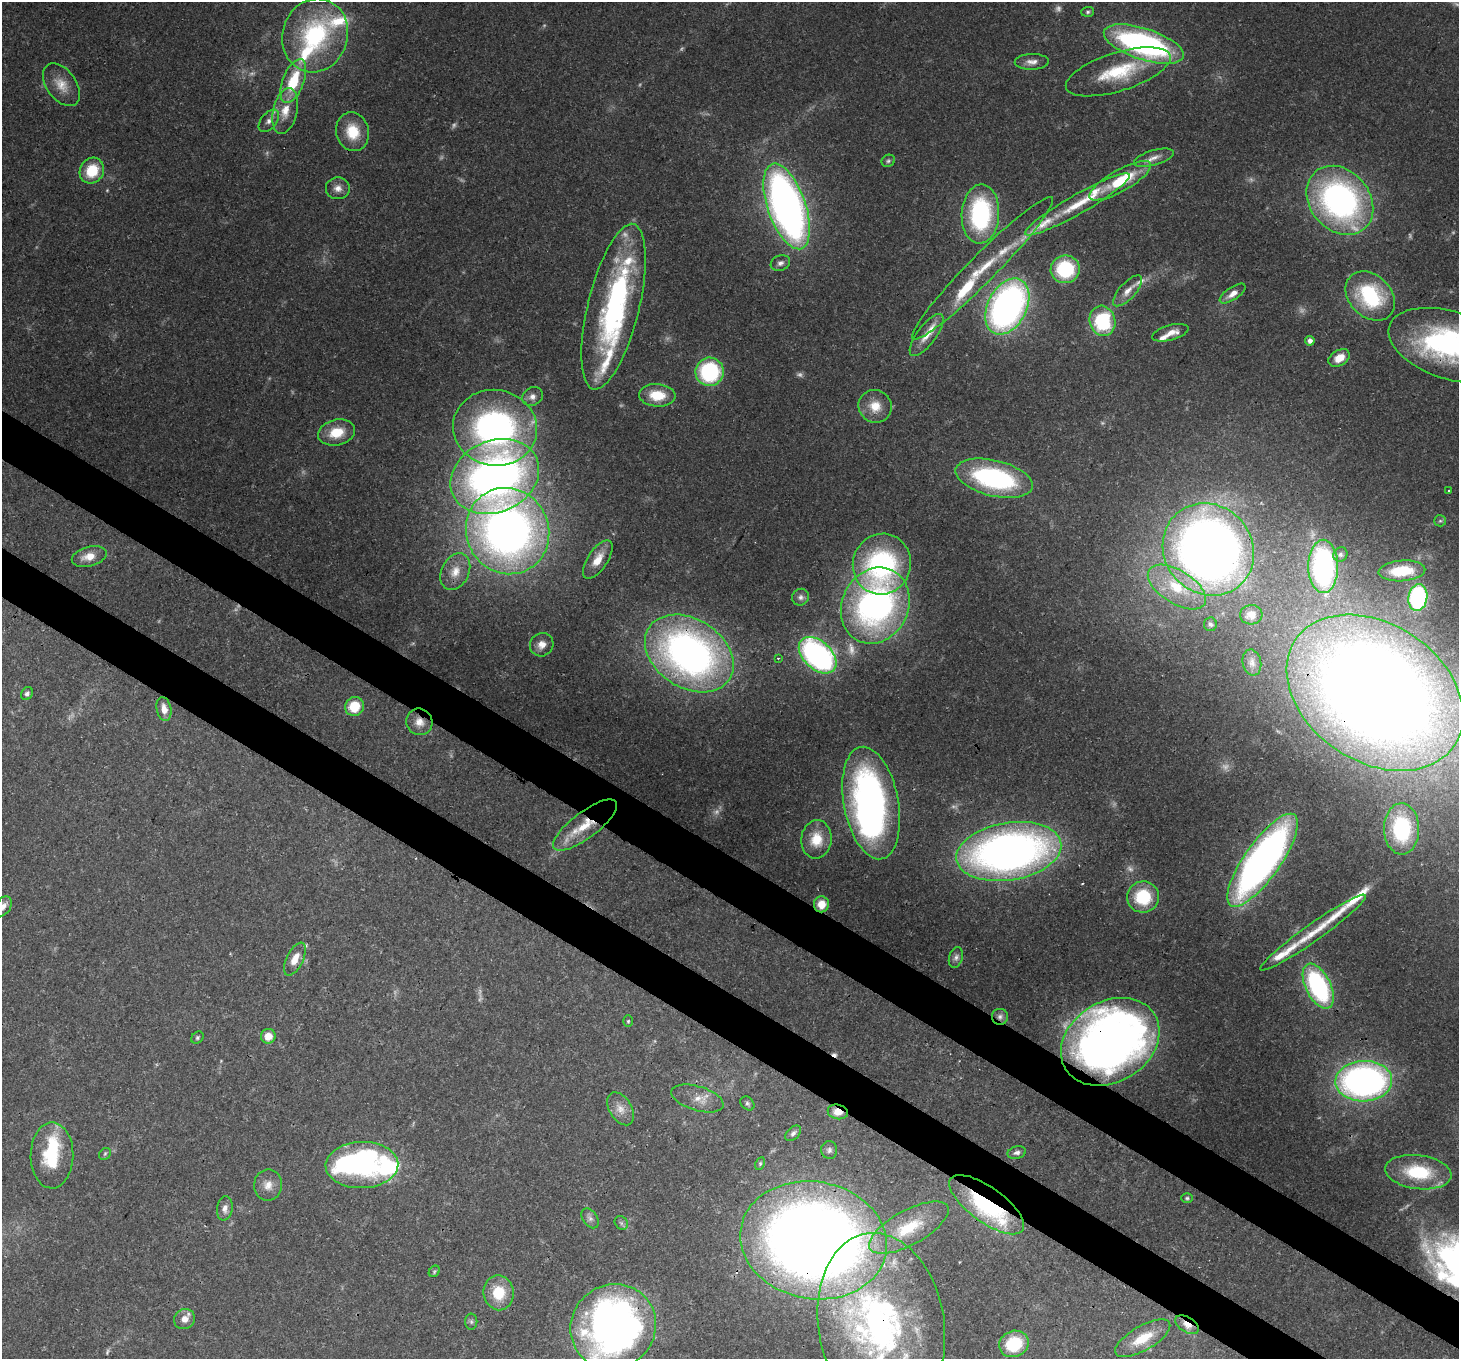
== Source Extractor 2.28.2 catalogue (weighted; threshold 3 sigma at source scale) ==
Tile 6 of 4 x 4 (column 2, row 2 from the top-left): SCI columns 1529-2985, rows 3065-4421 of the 5968 x 6059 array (HDU 1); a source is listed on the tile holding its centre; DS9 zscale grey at full resolution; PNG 1461 x 1361 px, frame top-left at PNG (2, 2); each listed source drawn as its Kron ellipse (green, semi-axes under 4 px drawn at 4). Shown black and unused: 7% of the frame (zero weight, under 3 of 4 exposures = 7% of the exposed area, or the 3 px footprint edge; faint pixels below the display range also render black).
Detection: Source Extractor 2.28.2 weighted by HDU 2 'WHT'; one run over the whole footprint, this tile lists its part. Background 0.0541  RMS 0.0029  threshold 0.0131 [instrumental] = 3 sigma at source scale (4.5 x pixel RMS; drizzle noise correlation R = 1.50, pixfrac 1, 0.0396/0.0396 arcsec/px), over >= 5 px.
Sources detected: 167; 22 too faint to see at this stretch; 8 inside a brighter object's white glare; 1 cosmic-ray / hot-pixel residue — neither listed nor drawn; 20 inside a brighter listed object's ellipse — not listed separately; the other 116 listed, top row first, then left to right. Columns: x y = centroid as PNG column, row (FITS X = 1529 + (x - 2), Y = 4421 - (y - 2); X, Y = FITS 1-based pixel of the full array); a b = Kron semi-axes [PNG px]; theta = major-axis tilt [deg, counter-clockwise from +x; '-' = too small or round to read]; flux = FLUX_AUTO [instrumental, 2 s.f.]
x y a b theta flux
1088 12 6 5 - 0.58
315 35 37 32 72 39
1144 44 41 15 -18 82
1032 62 17 8 2 2.2
1118 72 54 19 17 19
293 81 23 10 69 13
61 85 24 14 -54 5.1
285 111 23 12 77 5.9
269 121 13 7 49 1.9
353 132 19 16 -76 8.9
1154 158 21 7 16 2.6
888 161 7 5 26 0.62
92 171 13 11 55 9.5
1120 181 35 11 29 14
338 188 12 11 - 2.3
1340 200 38 30 -49 95
1077 204 60 9 30 12
787 206 45 19 -71 200
980 214 29 19 87 43
780 263 10 7 22 1.3
983 268 99 13 45 17
1065 269 14 14 - 21
1128 291 20 8 47 3
1233 294 15 6 34 2.5
1370 296 28 21 -45 26
1007 306 30 19 63 140
614 307 85 25 76 64
1102 321 15 13 -74 28
1170 333 19 7 15 3
927 335 25 9 53 4.5
1310 341 5 5 - 1.5
1451 345 65 34 -17 69
1339 358 11 8 30 4.5
709 372 14 14 - 31
657 395 18 11 -4 8.6
532 397 11 9 31 1.9
875 406 17 16 - 5.7
495 428 42 38 -11 93
337 432 19 13 13 7.5
495 476 46 35 24 170
994 478 39 18 -14 50
1449 490 3 2 - 0.26
1440 521 6 5 - 0.59
508 531 44 41 -62 200
1208 549 48 44 -49 290
1340 554 7 7 - 0.98
89 557 18 9 16 4.4
598 559 22 10 57 4.5
882 564 30 29 - 54
1323 566 26 15 -90 61
1402 571 23 10 4 9.7
455 572 19 13 63 4.6
1177 587 32 16 -32 14
800 597 9 8 - 1.2
1418 597 13 9 82 36
875 606 39 33 63 100
1251 615 11 9 6 2.4
1210 624 7 6 - 0.87
542 645 12 11 - 2.7
689 653 48 34 -33 160
818 655 22 14 -43 82
778 658 3 3 - 0.3
1252 663 13 9 -78 1.9
1375 693 95 69 -34 650
27 694 7 5 56 0.86
354 706 10 9 - 8.7
164 709 12 7 -78 3
419 722 13 13 - 3.5
871 803 57 27 -79 120
585 825 38 13 37 12
1402 829 25 17 -89 26
816 839 19 15 84 7
1009 851 53 29 9 210
1263 860 55 18 55 170
1143 897 16 15 - 15
821 904 8 7 - 4.3
3 906 11 7 58 1.5
1313 933 64 8 35 8.8
956 957 10 6 73 1.2
295 959 18 8 64 4.2
1318 986 24 12 -63 45
1000 1017 8 8 - 1.1
628 1021 6 5 - 0.46
268 1036 7 7 - 3.7
197 1038 7 5 48 0.54
1110 1042 52 40 32 250
1364 1081 28 20 2 130
697 1098 27 12 -17 4.8
747 1103 8 6 -45 0.72
620 1109 18 11 -59 3.4
838 1112 10 7 -13 3.1
793 1133 9 6 43 1
829 1150 9 8 - 1.1
1017 1152 9 6 15 1.2
105 1154 6 5 - 0.54
52 1155 33 21 89 19
760 1164 7 4 64 0.49
362 1165 36 23 2 37
1418 1172 33 17 -7 18
268 1185 15 14 - 3.4
1187 1198 6 5 - 0.49
987 1205 44 17 -36 42
225 1208 12 8 82 1.9
590 1218 11 7 -54 1.2
621 1223 7 6 - 0.78
909 1228 44 17 29 14
814 1240 74 58 -10 460
434 1271 6 5 - 0.47
499 1293 17 15 -81 9.7
184 1319 11 9 36 2.8
471 1322 8 6 -89 0.74
881 1325 92 63 -81 110
1187 1325 13 7 -32 3
613 1327 44 41 44 190
1143 1338 31 12 30 8.7
1014 1344 15 13 23 15
Overlapping masked pixels (flux is a lower limit): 15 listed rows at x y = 1451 345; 689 653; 1375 693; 419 722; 585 825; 1263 860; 821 904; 1000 1017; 1110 1042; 838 1112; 987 1205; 814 1240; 881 1325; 1187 1325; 613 1327
Isophote crosses this tile's border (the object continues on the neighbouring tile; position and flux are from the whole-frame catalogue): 4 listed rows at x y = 1451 345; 3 906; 881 1325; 613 1327